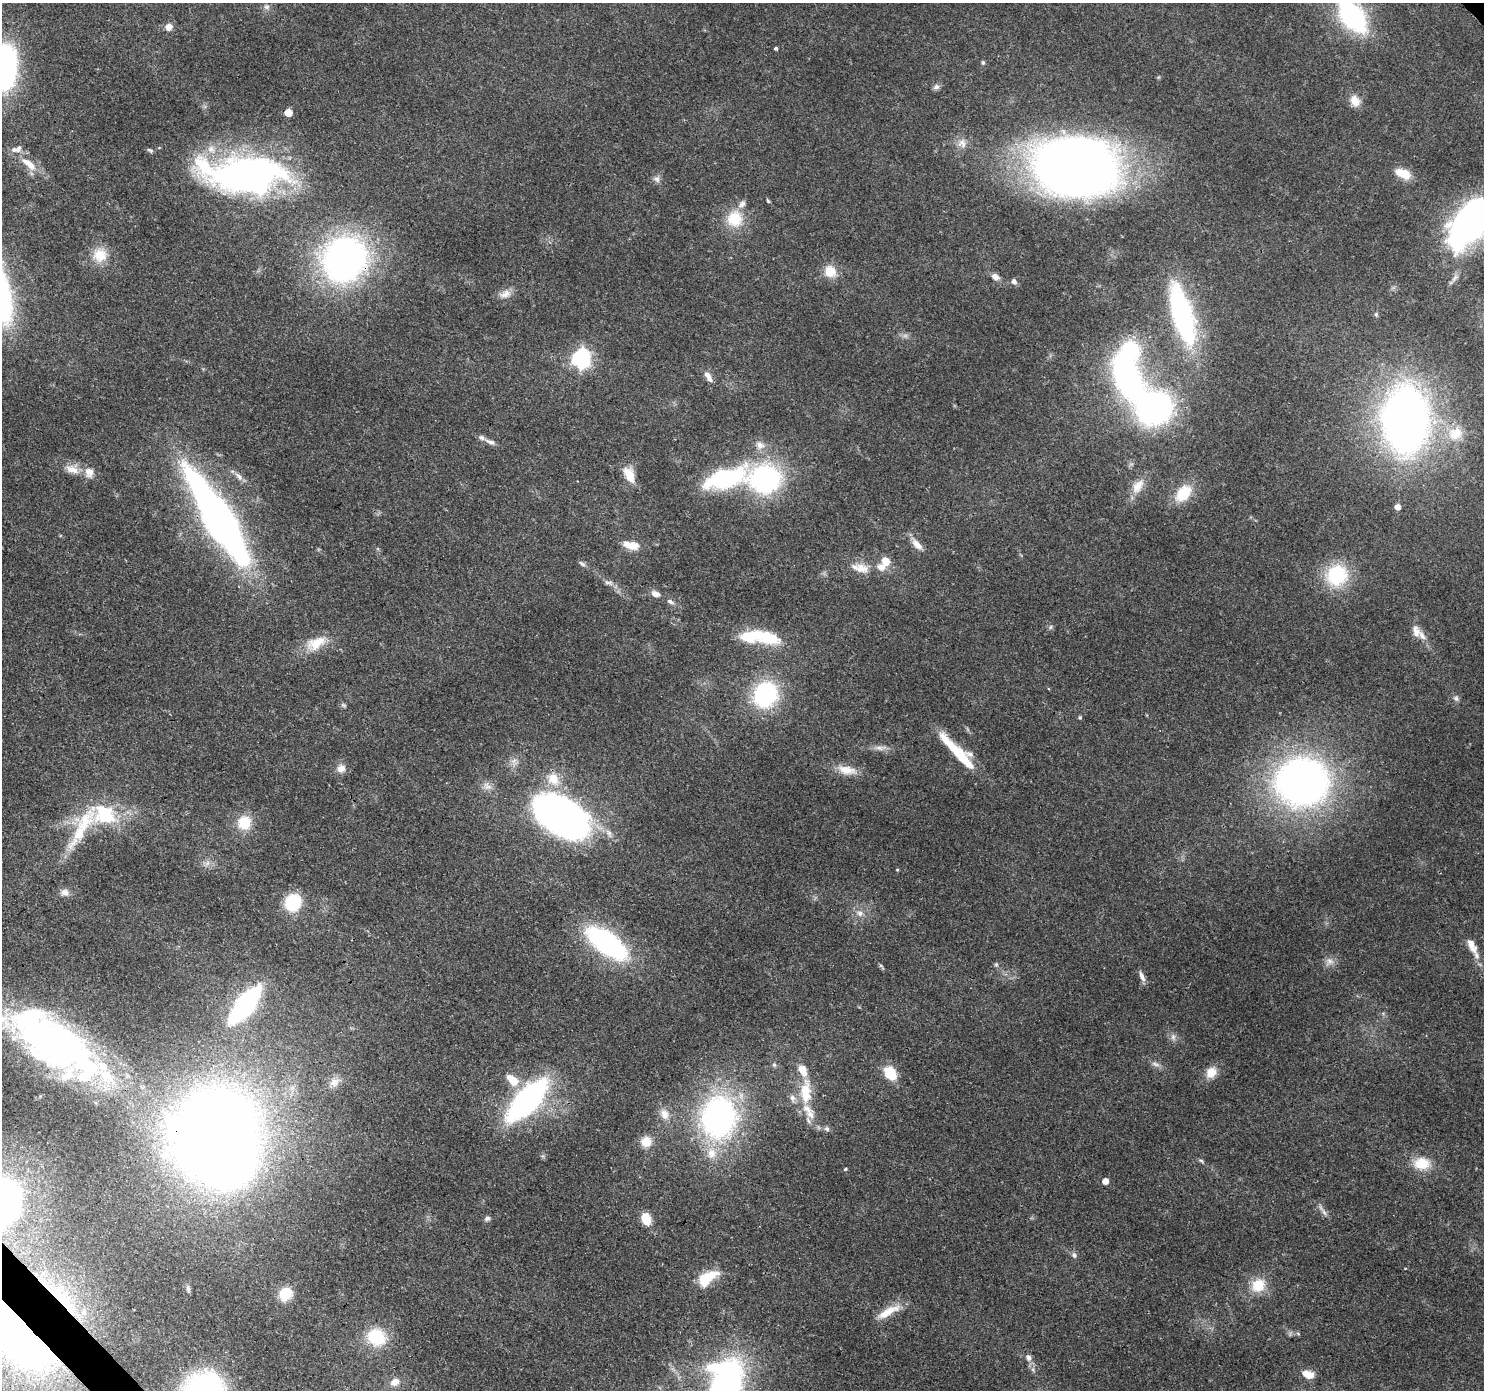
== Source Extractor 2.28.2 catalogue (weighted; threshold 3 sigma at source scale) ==
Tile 7 of 4 x 4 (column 3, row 2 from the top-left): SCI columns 3055-4536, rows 3005-4392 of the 6113 x 6069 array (HDU 1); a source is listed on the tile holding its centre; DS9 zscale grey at full resolution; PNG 1486 x 1392 px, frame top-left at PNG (2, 3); no overlay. Shown black and unused: <1% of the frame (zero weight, under 3 of 4 exposures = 7% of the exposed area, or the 3 px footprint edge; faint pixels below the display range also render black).
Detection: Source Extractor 2.28.2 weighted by HDU 2 'WHT'; one run over the whole footprint, this tile lists its part. Background 0.13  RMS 0.0047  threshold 0.0213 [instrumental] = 3 sigma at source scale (4.5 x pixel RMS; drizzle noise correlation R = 1.50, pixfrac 1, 0.0396/0.0396 arcsec/px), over >= 5 px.
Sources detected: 145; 1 too faint to see at this stretch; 7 inside a brighter object's white glare — not listed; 19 inside a brighter listed object's ellipse — not listed separately; the other 118 listed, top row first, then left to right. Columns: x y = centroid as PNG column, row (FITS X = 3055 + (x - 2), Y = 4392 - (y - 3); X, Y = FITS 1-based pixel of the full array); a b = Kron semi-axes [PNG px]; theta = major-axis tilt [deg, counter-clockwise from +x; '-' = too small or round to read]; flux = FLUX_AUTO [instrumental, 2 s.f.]
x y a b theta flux
266 7 9 6 14 1.5
1352 16 29 15 -53 91
169 27 10 8 59 3.1
776 48 4 3 - 1.1
983 63 6 4 -75 0.8
5 67 44 22 85 96
936 87 9 6 27 1.6
1355 101 15 12 -63 5.1
288 112 5 5 - 9.4
962 143 14 11 -70 4.1
150 150 9 4 -32 0.82
29 164 24 9 -42 7.5
1076 166 66 47 -8 580
247 173 89 33 0 190
1404 174 15 8 -25 10
657 179 9 8 - 1.9
768 201 7 3 -55 0.64
735 219 21 20 - 15
1471 222 47 25 53 190
100 255 19 19 - 9.9
344 259 42 38 50 180
830 271 15 13 -44 8.2
995 276 9 6 -26 2.9
1014 281 7 6 - 1.6
505 294 17 10 18 4
1376 314 6 5 - 0.82
1182 315 62 20 -73 94
581 359 7 7 - 190
708 377 16 7 -61 3.3
1127 377 47 24 -67 110
1154 408 40 38 24 110
1406 420 49 32 90 350
1455 434 23 19 14 14
490 442 15 6 -21 2.3
760 445 13 11 -28 3.8
72 469 19 12 -14 5.8
629 475 17 9 -64 9.5
239 476 14 6 -50 2.6
725 478 65 24 16 54
765 479 21 19 9 100
1138 486 22 13 55 7.2
1183 493 23 15 52 14
1397 507 5 5 - 3.8
219 520 75 17 -58 390
917 544 20 8 -47 4.6
630 545 20 8 -11 7.1
885 561 10 8 -71 6
582 564 11 5 -34 1.2
861 568 21 12 -12 7
1337 575 27 25 38 28
608 583 14 5 -15 2
655 594 12 8 -16 2.9
670 601 10 6 -25 1.7
1051 627 6 4 88 0.8
1416 632 18 10 -76 4.4
750 636 27 15 6 17
316 643 29 15 29 11
765 694 30 26 62 47
1456 698 8 6 -54 1.3
343 705 6 5 - 0.87
1080 717 5 4 - 0.61
880 748 17 6 0 2.9
961 756 40 13 -46 22
341 768 11 9 24 3.6
846 770 27 11 -12 7.6
553 779 20 15 -55 10
1302 782 46 41 -9 230
487 787 13 8 -13 3
104 811 38 27 -17 29
561 817 42 24 -31 380
244 822 17 16 - 12
79 833 57 15 59 21
207 863 8 6 46 1.8
897 870 4 4 - 0.45
65 892 10 9 - 2.8
293 902 17 15 54 22
860 913 9 8 - 2.6
607 943 34 15 -36 110
1472 945 24 9 -64 6.1
1330 961 13 9 27 3
996 964 6 4 0 0.75
1142 976 14 6 -63 2.4
245 1005 26 10 51 120
1173 1037 10 6 -81 1.9
57 1043 99 45 -35 230
1155 1064 13 5 -20 1.8
774 1065 7 5 -69 0.92
1211 1072 14 12 45 6.2
890 1073 13 10 -53 16
512 1080 19 11 -43 8
334 1082 14 10 27 3.7
805 1092 36 15 89 16
527 1100 38 15 47 140
664 1114 15 11 -70 4.7
719 1117 37 31 85 130
827 1129 8 7 - 1.3
214 1132 65 52 28 750
646 1142 13 12 - 6.1
1201 1161 8 4 -33 0.87
1422 1163 21 15 1 11
845 1169 3 3 - 1
1105 1181 5 5 - 4.8
1324 1212 10 5 -54 1.6
487 1218 8 5 23 1.2
646 1219 13 9 -73 7.8
1074 1255 8 6 -65 1.4
707 1278 29 14 35 13
1258 1285 19 17 41 11
188 1289 8 5 -89 1.1
285 1294 15 13 57 11
59 1296 35 15 -55 22
888 1312 34 9 28 8.8
376 1337 22 19 -26 20
24 1338 73 36 -48 210
1029 1357 9 7 -64 2.3
1308 1374 12 8 -20 6.7
395 1382 12 9 31 3.7
725 1388 53 28 79 170
Overlapping masked pixels (flux is a lower limit): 6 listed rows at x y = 344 259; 219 520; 561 817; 214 1132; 59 1296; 24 1338
Isophote crosses this tile's border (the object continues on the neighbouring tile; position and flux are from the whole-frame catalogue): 6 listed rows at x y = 1352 16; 5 67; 1471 222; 57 1043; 24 1338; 725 1388